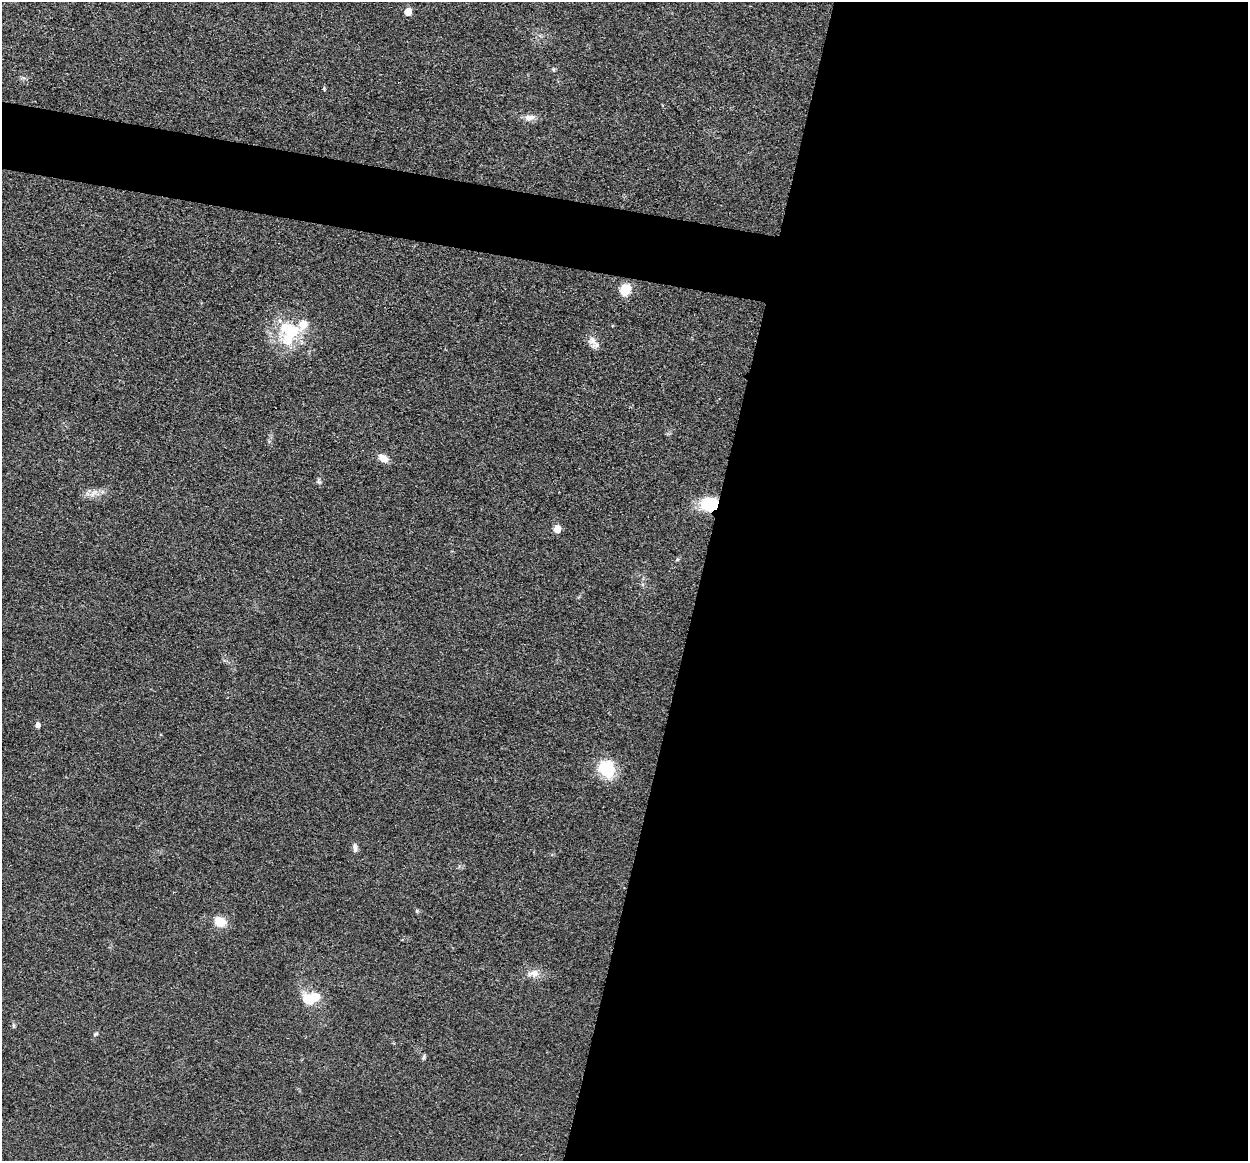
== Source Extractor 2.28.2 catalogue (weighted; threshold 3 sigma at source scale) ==
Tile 12 of 4 x 4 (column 4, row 3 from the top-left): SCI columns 3743-4988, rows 1288-2446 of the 4993 x 5012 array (HDU 1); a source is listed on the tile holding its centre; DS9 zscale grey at full resolution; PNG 1250 x 1163 px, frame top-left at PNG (2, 2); no overlay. Shown black and unused: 48% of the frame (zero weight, under 3 of 4 exposures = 1% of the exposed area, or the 3 px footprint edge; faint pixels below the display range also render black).
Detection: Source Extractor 2.28.2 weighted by HDU 2 'WHT'; one run over the whole footprint, this tile lists its part. Background 0.103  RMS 0.0077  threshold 0.0345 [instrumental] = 3 sigma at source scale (4.5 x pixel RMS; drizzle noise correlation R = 1.50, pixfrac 1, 0.05/0.05 arcsec/px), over >= 5 px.
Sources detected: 21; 1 inside a brighter object's white glare — not listed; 1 inside a brighter listed object's ellipse — not listed separately; the other 19 listed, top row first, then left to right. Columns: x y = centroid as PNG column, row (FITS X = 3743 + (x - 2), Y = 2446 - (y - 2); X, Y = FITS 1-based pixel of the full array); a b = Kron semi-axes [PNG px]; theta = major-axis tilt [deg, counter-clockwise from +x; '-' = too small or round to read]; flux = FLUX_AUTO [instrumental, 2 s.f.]
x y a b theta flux
408 12 6 5 - 10
529 117 13 8 4 4.7
625 289 13 10 60 12
289 332 37 28 85 38
592 341 11 9 10 4.9
383 458 12 8 -31 6.6
318 481 7 4 -72 1.4
92 494 8 5 45 2.8
709 504 16 11 -6 35
557 529 6 5 - 9.1
37 725 6 5 - 3
606 769 18 16 -55 32
355 848 11 5 -90 2.8
220 921 16 12 -17 9.1
534 973 15 9 2 6
308 1000 19 13 -4 16
13 1025 6 4 -71 1.1
95 1034 7 4 28 1.1
424 1057 8 4 81 1.2
Overlapping masked pixels (flux is a lower limit): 1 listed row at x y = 709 504